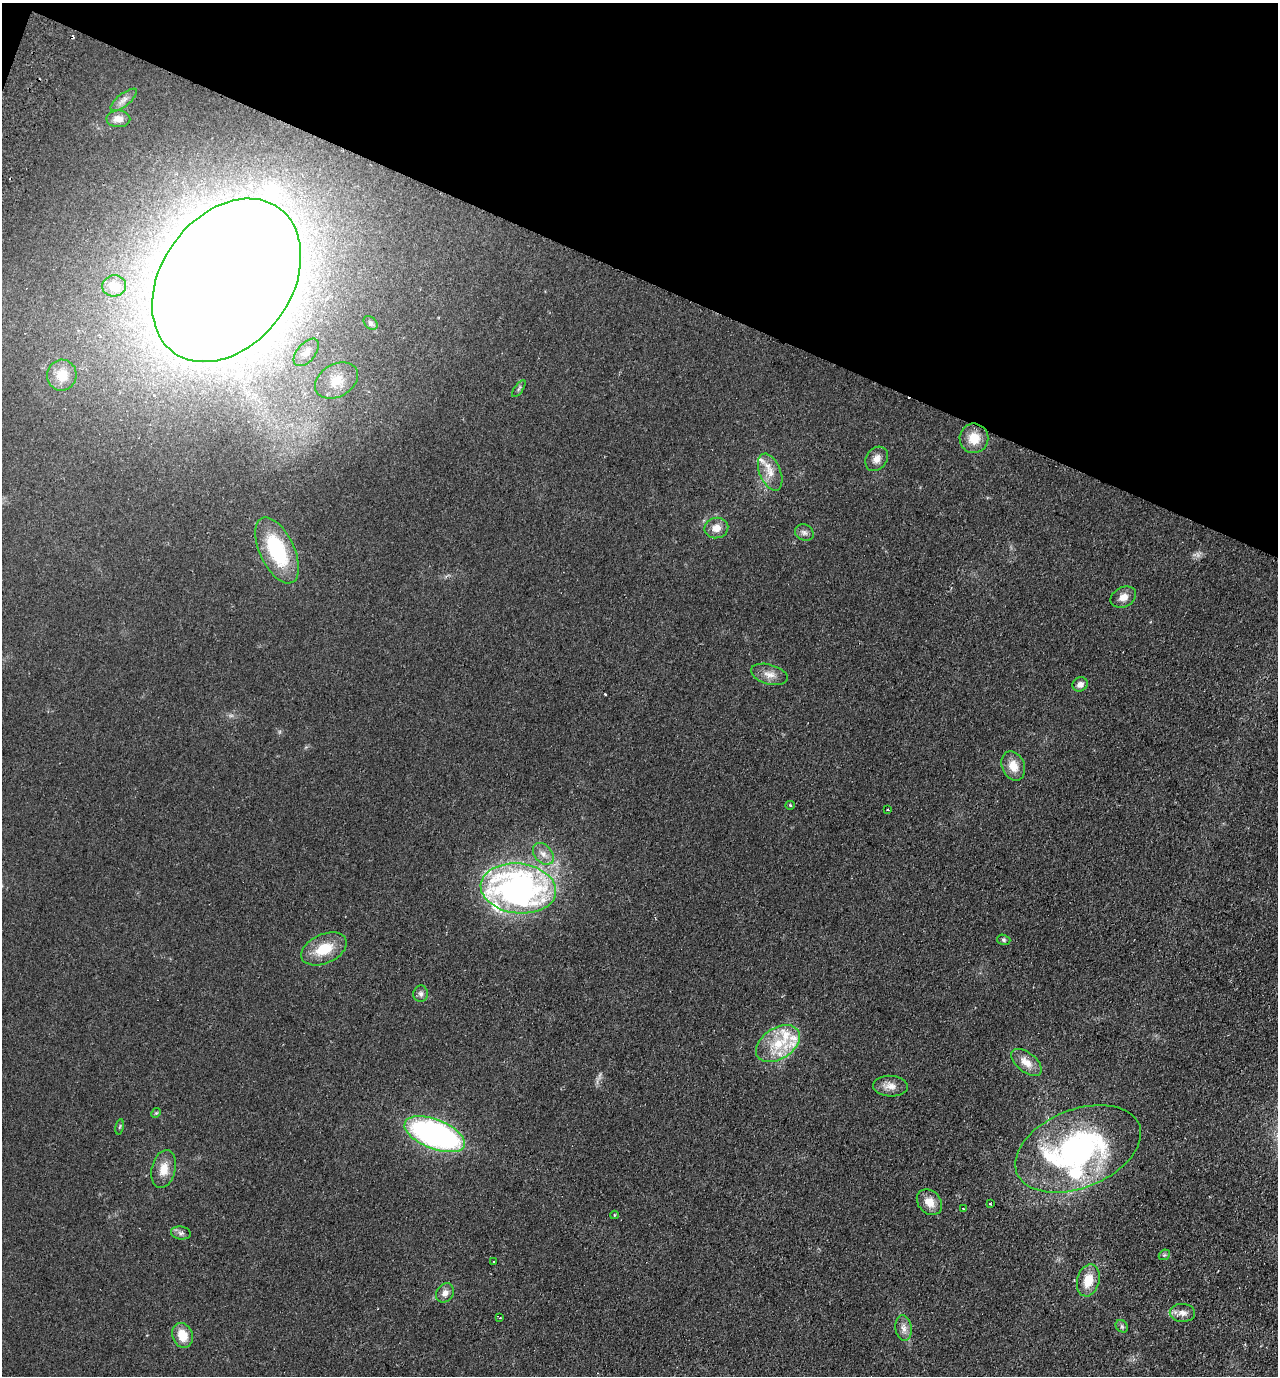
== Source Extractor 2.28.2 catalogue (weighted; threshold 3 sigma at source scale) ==
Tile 2 of 4 x 4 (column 2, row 1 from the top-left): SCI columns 1600-2875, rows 4148-5521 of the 5619 x 5546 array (HDU 1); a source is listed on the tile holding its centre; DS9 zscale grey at full resolution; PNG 1280 x 1378 px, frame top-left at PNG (2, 3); each listed source drawn as its Kron ellipse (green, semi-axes under 4 px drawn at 4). Shown black and unused: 20% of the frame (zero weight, under 2 of 3 exposures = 3% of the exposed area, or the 3 px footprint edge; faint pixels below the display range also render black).
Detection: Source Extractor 2.28.2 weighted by HDU 2 'WHT'; one run over the whole footprint, this tile lists its part. Background 0.0955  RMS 0.011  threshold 0.0473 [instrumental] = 3 sigma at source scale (4.5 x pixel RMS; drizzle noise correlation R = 1.50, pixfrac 1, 0.05/0.05 arcsec/px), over >= 5 px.
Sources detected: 55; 1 cosmic-ray / hot-pixel residue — neither listed nor drawn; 6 inside a brighter listed object's ellipse — not listed separately; the other 48 listed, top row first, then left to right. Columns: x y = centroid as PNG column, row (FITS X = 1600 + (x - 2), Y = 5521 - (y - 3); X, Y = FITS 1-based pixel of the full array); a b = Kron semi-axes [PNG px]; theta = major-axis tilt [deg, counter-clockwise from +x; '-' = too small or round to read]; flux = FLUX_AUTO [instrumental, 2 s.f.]
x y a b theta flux
124 100 16 6 38 5.7
118 119 12 8 -2 8.8
226 280 89 65 54 6000
114 286 12 10 3 9.1
370 323 8 5 -42 2.3
306 352 16 9 49 8.1
62 375 15 14 - 17
337 380 23 16 30 23
519 389 10 2 54 1.5
974 438 15 14 - 18
877 459 13 10 54 7.4
770 472 19 10 -68 13
716 528 12 10 14 9.8
804 533 9 8 - 4.1
277 550 35 17 -64 78
1123 597 13 9 27 8.3
769 674 19 10 -15 9.4
1080 684 8 7 - 5.5
1013 766 15 11 -67 14
790 805 4 4 - 1.3
887 810 3 2 - 1.7
543 854 12 8 -50 7.4
518 888 38 25 -6 360
1004 940 7 5 -17 1.8
324 949 24 14 24 28
421 994 8 7 - 3.4
778 1044 24 15 33 34
1026 1062 18 9 -38 13
890 1086 17 10 -3 9
156 1113 5 4 - 1.1
120 1127 8 4 80 1.4
435 1134 32 14 -21 290
1078 1149 66 39 22 250
164 1169 19 12 76 15
929 1202 14 11 -46 11
990 1204 3 2 - 1.5
963 1209 3 3 - 1.3
614 1215 4 2 - 0.73
181 1233 10 6 -7 3.5
1164 1255 6 4 43 1.5
494 1262 3 2 - 1.6
1088 1280 16 11 75 19
445 1293 10 8 57 6.1
1182 1313 12 9 -1 7.1
500 1317 4 2 - 0.81
1122 1326 7 5 -45 2.1
904 1328 13 8 -81 6.3
182 1335 13 10 -68 18